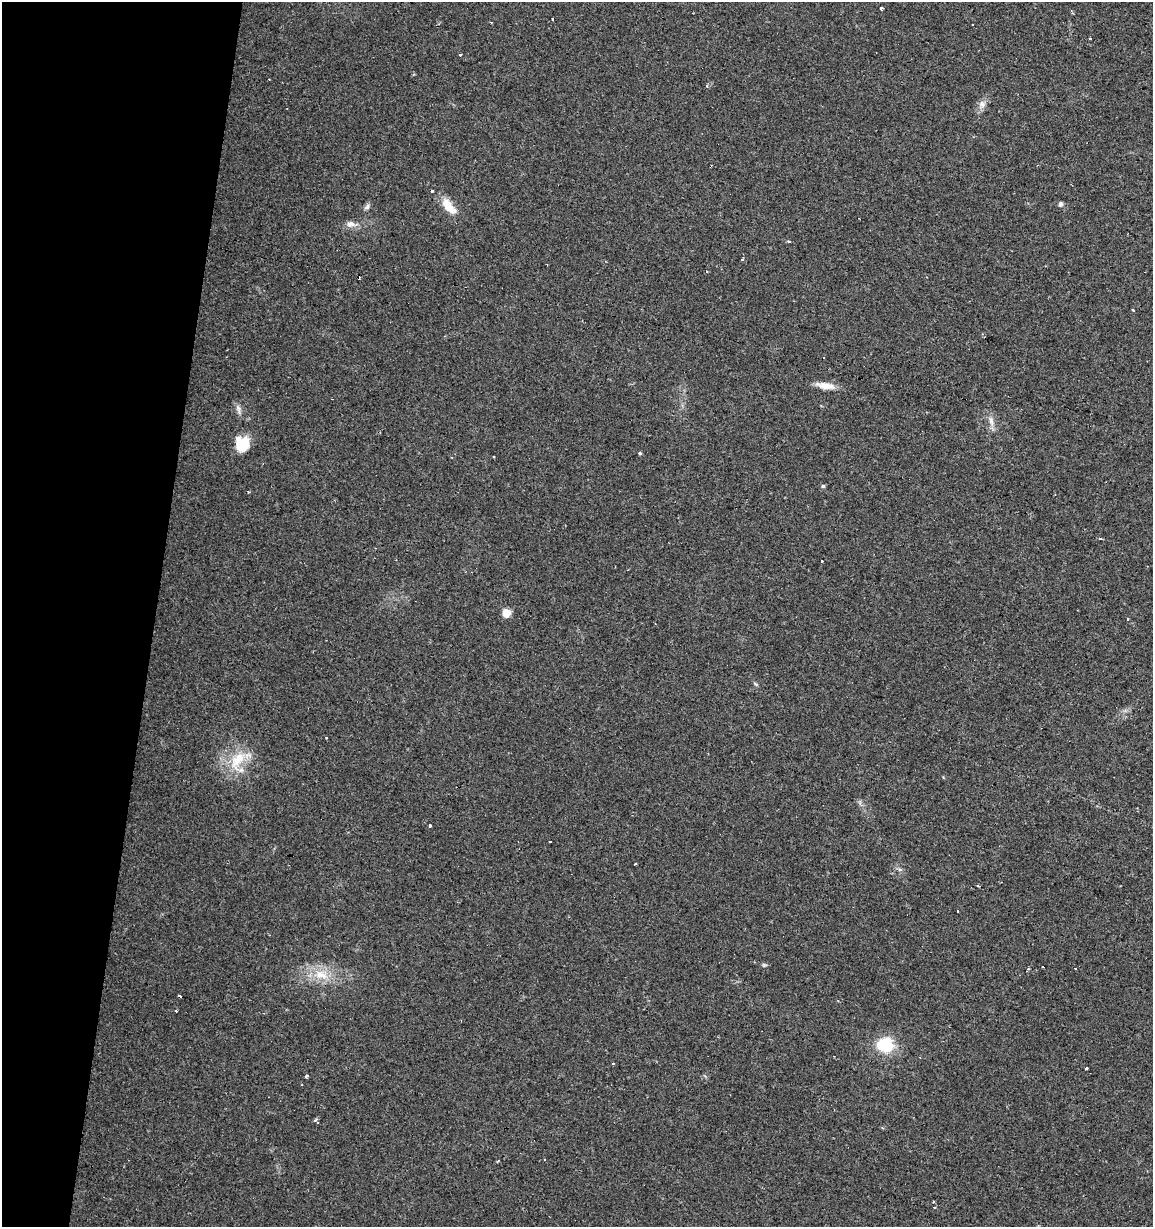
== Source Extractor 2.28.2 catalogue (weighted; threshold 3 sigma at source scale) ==
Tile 9 of 4 x 4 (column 1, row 3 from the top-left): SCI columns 221-1371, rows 1228-2452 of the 5104 x 4901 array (HDU 1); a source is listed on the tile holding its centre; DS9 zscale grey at full resolution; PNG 1155 x 1229 px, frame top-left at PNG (2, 2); no overlay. Shown black and unused: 13% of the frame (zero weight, under 2 of 3 exposures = <1% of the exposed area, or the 3 px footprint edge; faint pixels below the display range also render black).
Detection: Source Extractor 2.28.2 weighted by HDU 2 'WHT'; one run over the whole footprint, this tile lists its part. Background 0.0295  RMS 0.0034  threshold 0.0154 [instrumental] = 3 sigma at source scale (4.5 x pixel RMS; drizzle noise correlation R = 1.50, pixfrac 1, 0.0396/0.0396 arcsec/px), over >= 5 px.
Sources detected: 55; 16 cosmic-ray / hot-pixel residue — not listed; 1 inside a brighter listed object's ellipse — not listed separately; the other 38 listed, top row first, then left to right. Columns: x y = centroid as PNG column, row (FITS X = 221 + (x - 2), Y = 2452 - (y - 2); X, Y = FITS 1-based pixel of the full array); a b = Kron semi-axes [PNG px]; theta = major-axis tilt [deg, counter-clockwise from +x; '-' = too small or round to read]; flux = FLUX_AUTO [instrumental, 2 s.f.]
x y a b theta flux
881 8 4 3 - 1.2
1072 12 4 2 - 0.49
552 18 3 3 - 2.2
460 54 3 3 - 2.5
707 86 4 3 - 0.54
982 104 10 8 -64 1.7
1061 204 6 5 - 0.88
367 206 10 6 46 0.96
449 206 24 10 -49 5.9
351 224 14 8 -7 2.1
789 241 4 3 - 2
742 259 3 3 - 2.9
1133 310 3 3 - 0.77
826 386 24 8 -10 3.8
238 407 7 6 - 1.1
991 421 14 6 -79 2
242 445 12 11 - 13
640 453 5 4 - 0.42
494 456 3 2 - 0.51
823 486 5 4 - 0.59
821 561 3 3 - 1.1
506 613 6 5 - 7.1
755 684 8 3 -45 0.47
238 761 36 21 82 13
430 825 3 3 - 0.67
979 886 3 3 - 0.46
958 911 3 2 - 0.58
764 965 6 4 -43 0.49
1043 967 3 3 - 0.65
321 975 21 13 -20 7.3
179 996 4 3 - 1.3
176 1011 3 3 - 0.28
885 1045 18 15 2 13
613 1063 3 3 - 1.4
1085 1068 3 3 - 3.2
306 1076 3 3 - 14
933 1202 3 3 - 0.91
934 1207 3 2 - 0.53
Overlapping masked pixels (flux is a lower limit): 1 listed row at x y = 179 996
Unlisted compact peaks at least as high as the median listed source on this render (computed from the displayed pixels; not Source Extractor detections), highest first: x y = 315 1120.